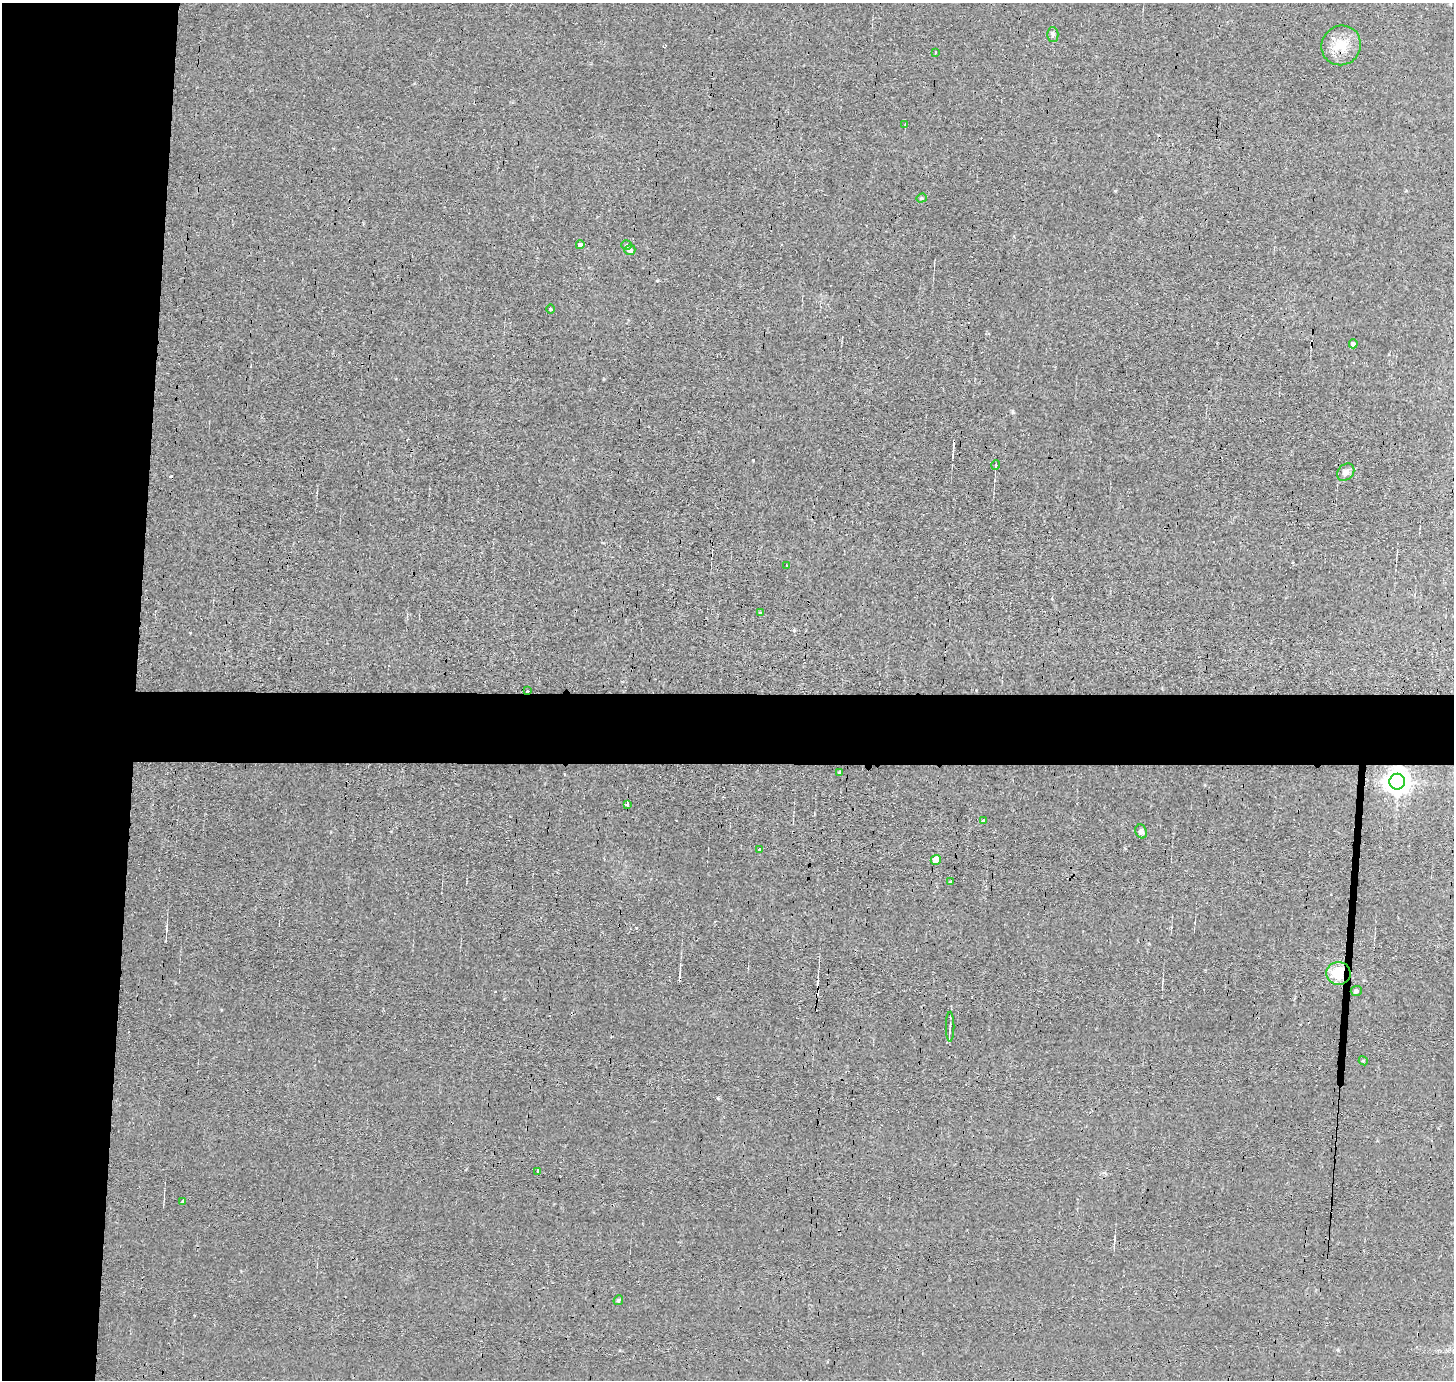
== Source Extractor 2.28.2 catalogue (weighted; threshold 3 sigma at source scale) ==
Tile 4 of 3 x 3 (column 1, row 2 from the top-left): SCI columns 1-1452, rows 1531-2908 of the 4525 x 4500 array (HDU 1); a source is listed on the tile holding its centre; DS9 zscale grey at full resolution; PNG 1456 x 1382 px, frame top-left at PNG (2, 3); each listed source drawn as its Kron ellipse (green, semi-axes under 4 px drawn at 4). Shown black and unused: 14% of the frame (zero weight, under 3 of 4 exposures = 1% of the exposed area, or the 3 px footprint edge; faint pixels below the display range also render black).
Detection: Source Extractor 2.28.2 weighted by HDU 2 'WHT'; one run over the whole footprint, this tile lists its part. Background 0.00943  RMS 0.0049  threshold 0.0222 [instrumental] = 3 sigma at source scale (4.5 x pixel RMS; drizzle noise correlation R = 1.50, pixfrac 1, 0.05/0.05 arcsec/px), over >= 5 px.
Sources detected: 35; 5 cosmic-ray / hot-pixel residue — neither listed nor drawn; the other 30 listed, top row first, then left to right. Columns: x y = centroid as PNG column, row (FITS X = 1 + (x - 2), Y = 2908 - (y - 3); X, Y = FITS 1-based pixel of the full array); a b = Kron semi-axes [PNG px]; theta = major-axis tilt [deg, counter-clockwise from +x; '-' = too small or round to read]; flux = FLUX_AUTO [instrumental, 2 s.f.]
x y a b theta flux
1053 35 7 5 -89 1.3
1341 45 20 19 - 10
935 53 3 2 - 0.82
905 125 3 2 - 0.46
921 198 5 4 - 0.72
580 245 4 4 - 1.9
627 245 5 4 - 0.65
630 250 5 5 - 3
551 309 4 3 - 0.46
1353 344 4 4 - 1.8
996 465 5 3 - 0.47
1346 472 9 7 44 2.4
786 566 3 2 - 0.42
761 613 4 4 - 0.76
527 691 3 3 - 0.7
839 773 4 3 - 0.61
1397 782 8 8 - 550
627 805 4 3 - 2.2
983 820 3 3 - 1.2
1141 831 7 5 -65 1.5
760 850 4 4 - 0.7
936 860 5 5 - 8.9
951 882 3 3 - 0.55
1338 973 12 11 - 14
1356 991 5 5 - 1.1
950 1027 15 2 90 1.1
1363 1061 5 4 - 0.57
538 1171 4 2 - 0.77
183 1202 4 3 - 1.2
618 1300 5 4 - 0.76
Overlapping masked pixels (flux is a lower limit): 4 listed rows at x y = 1341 45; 527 691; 1397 782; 1338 973
Unlisted compact peaks at least as high as the median listed source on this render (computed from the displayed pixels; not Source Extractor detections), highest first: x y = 753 460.